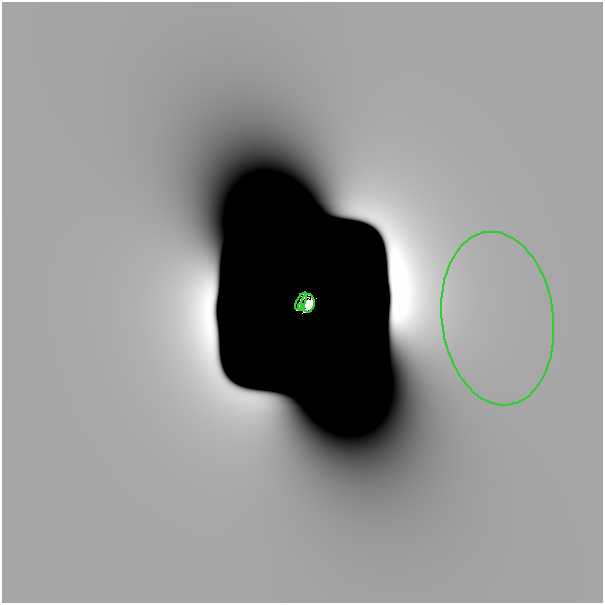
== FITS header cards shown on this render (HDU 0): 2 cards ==
NAXIS1  =                  601
NAXIS2  =                  601

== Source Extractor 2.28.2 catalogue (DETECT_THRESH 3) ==
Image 601 x 601 px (HDU 0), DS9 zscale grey, 1 PNG px = 1 image px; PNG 605 x 605 px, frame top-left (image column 1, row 601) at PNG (2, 2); each listed source drawn as its Kron ellipse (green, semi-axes under 4 px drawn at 4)
Background 1.24e-13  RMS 2.9e-13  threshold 8.63e-13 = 3 sigma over >= 5 px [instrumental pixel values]
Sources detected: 8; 4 with non-positive FLUX_AUTO (blend fragments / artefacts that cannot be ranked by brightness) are neither listed nor drawn; the other 4 listed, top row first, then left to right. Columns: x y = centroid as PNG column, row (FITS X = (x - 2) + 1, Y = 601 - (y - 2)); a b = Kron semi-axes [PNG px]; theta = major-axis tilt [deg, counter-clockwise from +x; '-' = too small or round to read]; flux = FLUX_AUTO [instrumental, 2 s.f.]
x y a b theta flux
301 301 9 3 59 1.1e-01
308 303 9 6 85 5.2e-01
302 307 4 3 - 3.9e-02
498 318 87 56 -83 1.2e-08
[4 non-positive-flux detections neither listed nor drawn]